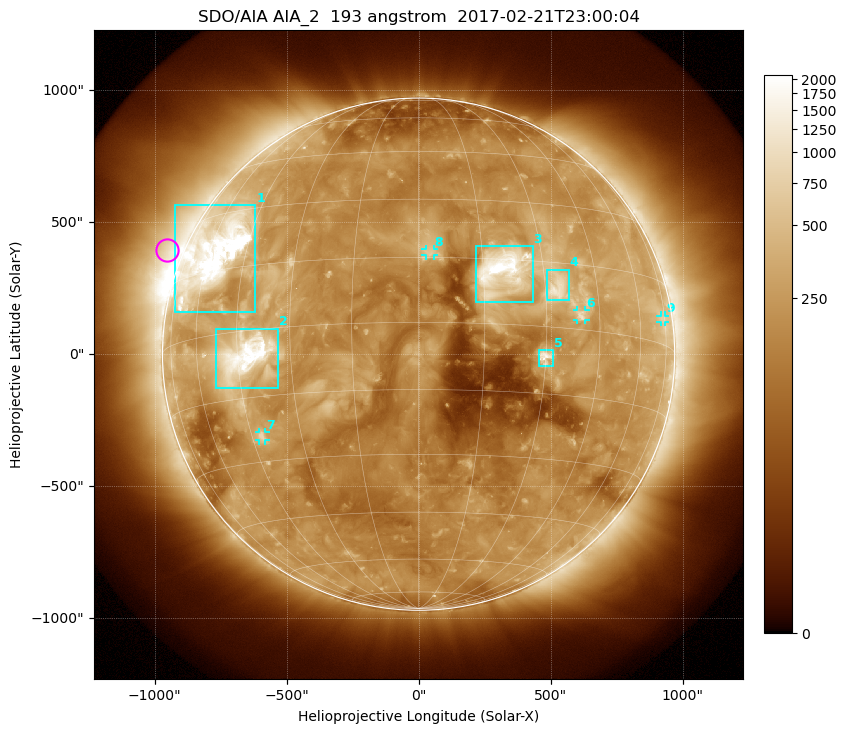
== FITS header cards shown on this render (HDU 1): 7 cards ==
TELESCOP= 'SDO/AIA'
INSTRUME= 'AIA_2'
WAVELNTH=                  193
WAVEUNIT= 'angstrom'
DATE-OBS= '2017-02-21T23:00:04.83'
CTYPE1  = 'HPLN-TAN'
CTYPE2  = 'HPLT-TAN'

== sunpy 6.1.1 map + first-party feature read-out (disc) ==
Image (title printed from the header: SDO/AIA AIA_2  193 angstrom  2017-02-21T23:00:04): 1024 x 1024 px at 2.4 arcsec/px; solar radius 970 arcsec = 404 px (full disc in frame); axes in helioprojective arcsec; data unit not stated in the header (colour bar unlabelled)
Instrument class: DISC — disc imager (sunpy class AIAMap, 193 A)
Bright regions (active regions / flare kernels): reference = the median radial profile (limb darkening/brightening removed); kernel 9 px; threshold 5 sigma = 388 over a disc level ~191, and >= 1.15x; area >= 12 px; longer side >= 10 px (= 24 arcsec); searched inside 0.97 R_sun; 9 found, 9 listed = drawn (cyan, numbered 1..; 4 of them under ~33 arcsec drawn as corner ticks so the feature stays visible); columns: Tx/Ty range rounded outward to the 5 arcsec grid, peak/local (2 s.f.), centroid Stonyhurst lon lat
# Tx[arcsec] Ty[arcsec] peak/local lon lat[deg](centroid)
1 -925..-620 155..565 22 -57 +19
2 -770..-530 -130..95 14 -43 -6
3 215..435 195..410 17 +20 +12
4 485..570 205..320 6.5 +33 +9
5 455..510 -45..15 6.9 +30 -7
6 600..630 130..165 4.5 +39 +3
7 -605..-580 -330..-295 3.8 -42 -24
8 25..60 375..400 3.9 +3 +16
9 915..935 120..150 2.6 +73 +6
Off-limb structures (1.02-1.3 R_sun): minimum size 162 px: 3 found; the strongest spans PA ~30..105 deg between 1.02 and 1.3 R_sun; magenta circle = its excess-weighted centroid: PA ~70 deg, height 1.06 R_sun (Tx ~-955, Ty ~395 arcsec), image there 3.1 x the reference